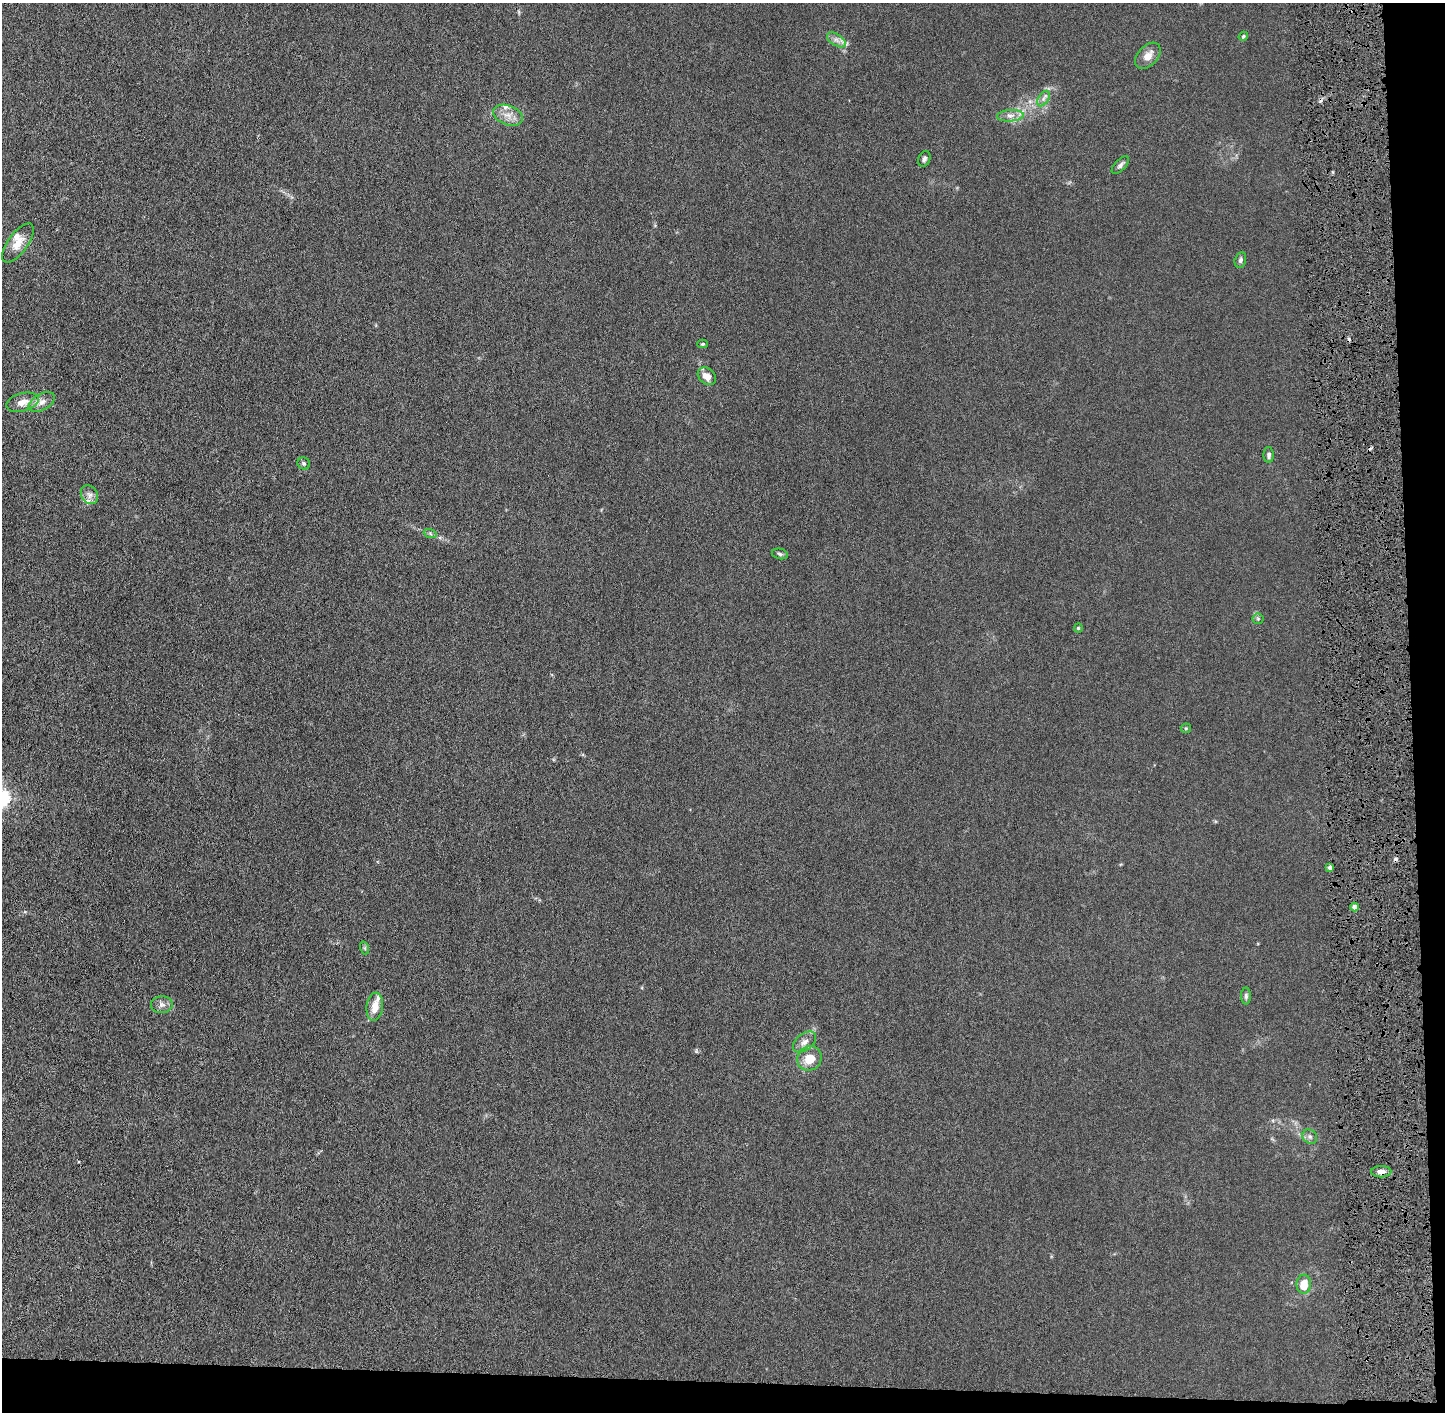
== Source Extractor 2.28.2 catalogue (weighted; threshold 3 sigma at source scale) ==
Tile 9 of 3 x 3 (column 3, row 3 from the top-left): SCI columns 2904-4346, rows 6-1415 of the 4362 x 4242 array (HDU 1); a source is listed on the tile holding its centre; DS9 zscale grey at full resolution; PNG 1447 x 1414 px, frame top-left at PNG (2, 3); each listed source drawn as its Kron ellipse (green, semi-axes under 4 px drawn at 4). Shown black and unused: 5% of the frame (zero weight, under 4 of 8 exposures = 1% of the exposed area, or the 3 px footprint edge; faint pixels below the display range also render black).
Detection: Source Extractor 2.28.2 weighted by HDU 2 'WHT'; one run over the whole footprint, this tile lists its part. Background 0.0136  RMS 0.0045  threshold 0.0183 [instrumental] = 3 sigma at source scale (4.09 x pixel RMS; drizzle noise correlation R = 1.36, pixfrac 0.8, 0.05/0.05 arcsec/px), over >= 5 px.
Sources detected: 40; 3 cosmic-ray / hot-pixel residue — neither listed nor drawn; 4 inside a brighter listed object's ellipse — not listed separately; the other 33 listed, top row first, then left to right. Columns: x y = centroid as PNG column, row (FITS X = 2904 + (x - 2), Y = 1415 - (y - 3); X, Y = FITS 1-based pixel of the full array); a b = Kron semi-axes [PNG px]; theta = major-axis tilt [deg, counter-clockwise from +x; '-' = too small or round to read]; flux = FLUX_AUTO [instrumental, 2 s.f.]
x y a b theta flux
1243 36 5 3 - 0.55
836 40 10 5 -33 1.8
1148 56 15 9 47 3.6
1043 99 8 5 58 1.3
508 115 15 9 -20 3.8
1010 116 13 5 4 2.3
924 159 8 6 66 1
1120 165 11 5 46 1.2
18 243 23 10 54 5.6
1240 260 8 5 77 1
703 344 5 4 - 0.56
707 376 10 7 -40 3.7
22 402 17 9 15 4.2
42 402 14 8 30 2.8
1269 455 8 5 -89 1.1
304 463 6 6 - 0.85
89 495 10 8 -54 2
430 533 7 4 -20 0.66
780 554 8 5 -13 0.81
1258 619 5 5 - 0.58
1078 628 4 4 - 0.41
1186 728 5 5 - 0.49
1330 868 4 4 - 1.7
1355 907 4 4 - 3.8
365 948 6 4 -72 0.61
1246 996 8 5 -90 0.93
162 1005 11 8 4 1.9
375 1007 14 8 83 5.2
804 1042 13 8 39 2.4
809 1058 13 12 - 6.9
1310 1137 8 6 -44 1.2
1381 1172 10 5 0 2.2
1304 1284 9 7 87 7
Overlapping masked pixels (flux is a lower limit): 2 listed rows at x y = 1330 868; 1381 1172